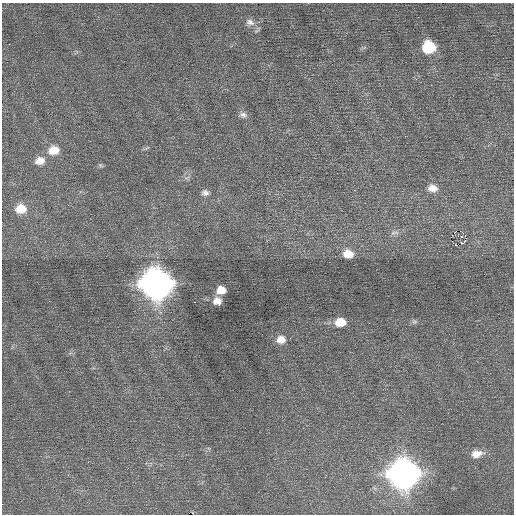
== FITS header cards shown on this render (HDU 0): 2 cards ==
NAXIS1  =                  512 / Axis length
NAXIS2  =                  512 / Axis length

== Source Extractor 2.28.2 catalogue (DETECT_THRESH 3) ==
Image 512 x 512 px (HDU 0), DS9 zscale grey, 1 PNG px = 1 image px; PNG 516 x 516 px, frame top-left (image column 1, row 512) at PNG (2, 3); no overlay
Background 0.191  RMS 0.71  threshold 2.13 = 3 sigma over >= 5 px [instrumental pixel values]
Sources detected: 31; all 31 listed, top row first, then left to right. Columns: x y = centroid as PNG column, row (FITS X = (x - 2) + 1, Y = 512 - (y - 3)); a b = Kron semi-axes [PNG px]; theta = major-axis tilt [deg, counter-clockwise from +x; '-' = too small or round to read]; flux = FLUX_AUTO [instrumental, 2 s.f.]
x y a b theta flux
250 22 13 10 -21 350
429 47 10 10 - 2300
243 115 10 8 -13 210
146 148 9 4 31 85
53 150 13 10 7 700
40 161 12 9 12 460
100 165 7 4 -31 79
432 188 12 9 -11 400
354 190 3 2 - 97
205 193 10 8 -3 220
21 209 11 9 2 740
395 233 14 5 8 190
465 235 3 2 - 240
451 236 3 2 - 45
461 236 3 2 - 72
465 240 3 2 - 130
461 243 3 2 - 25
455 245 3 2 - 120
348 254 12 9 -12 600
482 255 3 2 - 38
156 284 14 13 - 63000
221 290 9 7 11 580
217 301 9 8 - 390
194 302 3 2 - 99
340 322 12 9 2 720
414 322 8 6 -33 110
369 323 2 2 - 250
290 338 3 2 - 49
281 339 12 10 4 470
477 454 14 9 9 520
403 474 14 12 -7 50000